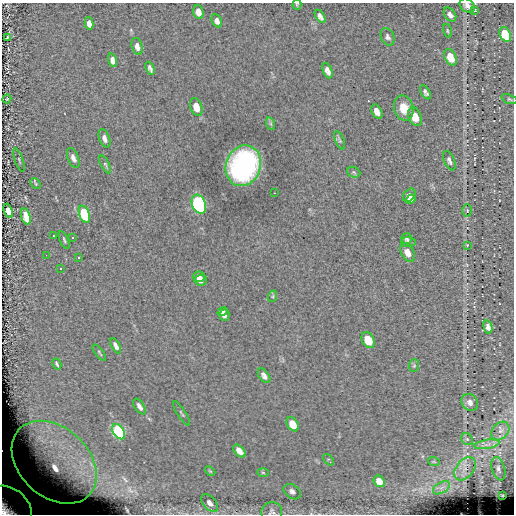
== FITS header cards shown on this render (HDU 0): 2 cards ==
NAXIS1  =                  512
NAXIS2  =                  512

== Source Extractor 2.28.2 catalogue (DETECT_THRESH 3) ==
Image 512 x 512 px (HDU 0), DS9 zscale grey, 1 PNG px = 1 image px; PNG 516 x 516 px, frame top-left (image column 1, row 512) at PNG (2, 3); each listed source drawn as its Kron ellipse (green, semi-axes under 4 px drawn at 4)
Background 0.018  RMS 6.5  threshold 19.4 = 3 sigma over >= 5 px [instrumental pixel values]
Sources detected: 87; all 87 listed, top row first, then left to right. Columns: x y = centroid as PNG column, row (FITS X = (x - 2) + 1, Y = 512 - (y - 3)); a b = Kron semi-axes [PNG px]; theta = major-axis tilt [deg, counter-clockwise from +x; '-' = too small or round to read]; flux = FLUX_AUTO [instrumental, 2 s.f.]
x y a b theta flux
297 4 5 4 - 510
467 6 8 6 -37 1700
475 10 4 3 - 400
198 12 7 5 -73 2900
450 15 8 5 -53 1700
320 16 7 4 -58 1700
217 21 7 5 -65 1800
89 23 6 4 -77 2300
447 31 7 4 -77 580
505 34 8 5 -64 20000
8 37 4 2 - 390
388 37 9 6 -64 1300
137 46 9 5 -75 2200
450 57 9 5 -64 9300
112 60 7 4 -74 2200
150 68 7 4 -65 1100
327 71 8 4 -67 1900
425 92 8 4 -58 1200
7 99 4 3 - 250
510 99 8 4 -18 720
196 107 9 6 -70 5200
404 108 13 9 -75 7000
377 111 8 5 -62 2300
415 117 10 6 -66 7500
271 124 6 4 -71 630
105 138 9 5 -70 1700
340 140 10 4 -68 760
73 158 10 5 -67 2000
19 160 12 3 -71 590
449 161 10 5 -65 1200
105 164 10 4 -62 700
243 166 21 17 69 91000
354 172 7 5 -23 720
36 184 6 4 -46 600
274 193 3 2 - 450
409 195 7 5 49 1900
411 199 5 4 - 1600
199 204 10 6 -68 150000
467 210 6 5 - 690
8 211 7 4 -69 8900
84 214 9 5 -69 30000
26 216 8 4 -72 12000
53 236 3 3 - 13000
73 238 3 3 - 13000
407 238 5 5 - 760
64 240 9 3 -66 690
408 242 7 5 -6 770
467 245 4 4 - 350
408 253 10 6 -60 2900
46 255 2 2 - 13000
78 258 3 3 - 13000
61 268 3 3 - 13000
199 277 6 5 - 1800
201 280 6 5 - 1900
273 296 6 3 72 490
223 312 5 4 - 1500
225 315 6 5 - 1500
488 327 7 4 -76 1400
368 340 8 6 -63 9700
116 346 8 4 -62 1700
99 353 9 2 -53 560
57 364 6 2 -62 660
414 366 6 5 - 630
264 376 8 5 -54 1600
470 402 9 7 -48 1900
139 407 9 4 -57 1900
181 413 14 2 -56 630
293 424 8 5 -53 7100
500 431 10 7 48 2400
119 432 8 5 -56 76000
467 439 6 5 - 1000
487 444 13 4 9 1900
239 451 7 4 -48 3600
329 460 7 3 -51 550
54 462 48 34 -43 50000
434 462 6 3 -18 480
465 469 13 8 52 3600
498 469 12 6 -73 1700
210 471 6 3 -44 450
263 473 6 3 -2 420
379 481 6 5 - 3900
441 488 9 5 31 1800
292 492 9 6 -36 1800
502 495 3 2 - 310
210 503 11 6 -47 2400
10 507 25 17 -41 50000
272 512 10 9 - 1600
At the frame edge (FLAGS 8, measured only in part): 4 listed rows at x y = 297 4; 467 6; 10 507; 272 512